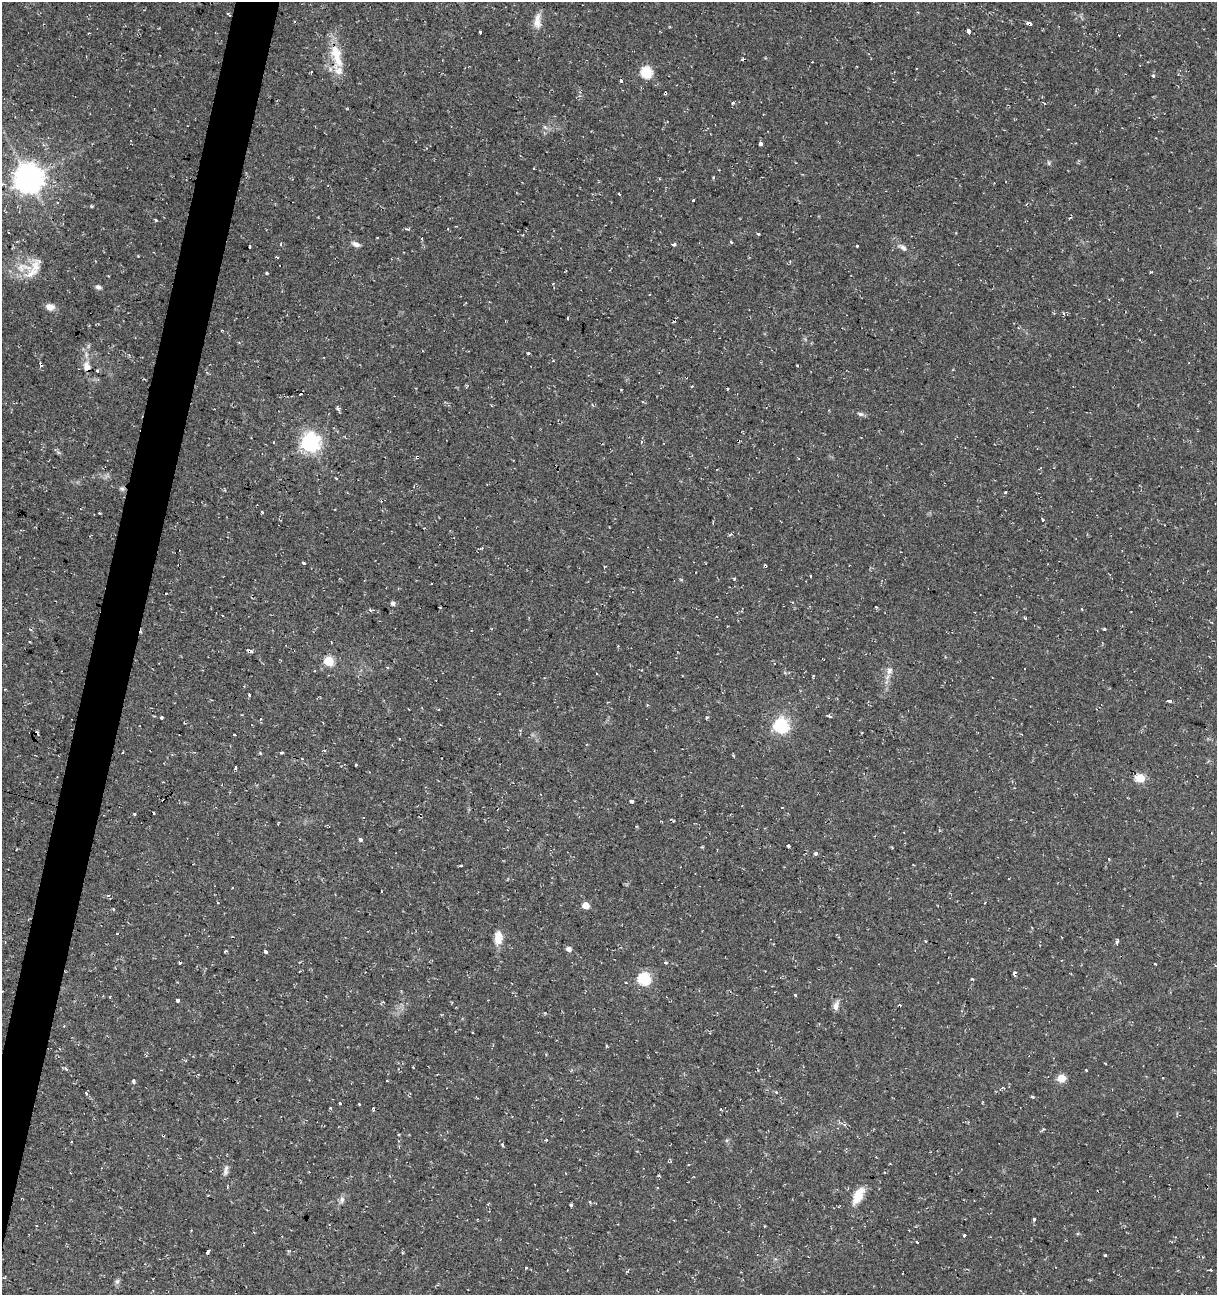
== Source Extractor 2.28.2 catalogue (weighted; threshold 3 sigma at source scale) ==
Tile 7 of 4 x 4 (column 3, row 2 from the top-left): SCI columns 2712-3926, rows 2589-3881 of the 5362 x 5188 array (HDU 1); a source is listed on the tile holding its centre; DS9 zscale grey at full resolution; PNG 1219 x 1297 px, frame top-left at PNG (2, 2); no overlay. Shown black and unused: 3% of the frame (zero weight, under 2 of 3 exposures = <1% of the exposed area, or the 3 px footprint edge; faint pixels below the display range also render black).
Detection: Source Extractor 2.28.2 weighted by HDU 2 'WHT'; one run over the whole footprint, this tile lists its part. Background 0.0395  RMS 0.004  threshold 0.0181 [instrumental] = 3 sigma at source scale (4.5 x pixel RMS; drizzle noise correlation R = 1.50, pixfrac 1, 0.0396/0.0396 arcsec/px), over >= 5 px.
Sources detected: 177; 29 cosmic-ray / hot-pixel residue — not listed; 2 inside a brighter listed object's ellipse — not listed separately; the other 146 listed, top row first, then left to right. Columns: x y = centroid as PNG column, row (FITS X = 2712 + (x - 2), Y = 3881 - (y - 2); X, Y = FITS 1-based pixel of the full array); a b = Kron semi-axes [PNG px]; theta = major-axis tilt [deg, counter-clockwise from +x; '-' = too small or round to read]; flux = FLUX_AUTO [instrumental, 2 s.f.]
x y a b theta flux
918 12 3 2 - 0.31
228 14 6 2 -35 0.4
537 21 22 9 87 3.8
1029 23 4 3 - 2.1
968 31 4 3 - 15
480 32 3 3 - 2.3
336 56 37 13 -77 11
311 72 3 3 - 0.57
647 72 6 6 - 34
1153 76 5 4 - 0.53
665 93 4 3 - 1.3
733 102 4 3 - 0.59
347 108 5 3 - 0.31
760 144 3 3 - 25
43 145 4 3 - 0.49
1049 163 6 4 -71 0.56
28 178 9 9 - 620
2 184 6 4 14 0.73
619 194 3 3 - 1
693 200 3 3 - 0.69
57 203 4 3 - 0.3
91 206 4 3 - 0.41
155 220 3 3 - 1.2
408 229 5 3 - 0.53
758 233 3 3 - 0.96
377 237 3 2 - 0.4
422 239 3 3 - 1.1
731 242 4 3 - 0.52
281 244 4 2 - 0.39
356 244 9 5 -23 1.8
674 244 4 3 - 4.6
857 245 3 3 - 0.55
250 247 4 3 - 1.9
903 247 13 6 -34 1.7
277 257 4 3 - 0.4
35 266 25 12 66 6.1
21 268 13 10 -90 4.8
267 273 3 3 - 0.85
98 287 6 5 - 1.2
50 307 12 8 -13 2.4
528 353 3 3 - 0.56
41 364 4 3 - 2
797 365 4 2 - 0.34
87 366 13 9 -74 2.4
97 371 3 3 - 1.2
300 394 3 3 - 2.6
491 406 3 3 - 0.37
338 408 8 4 -77 0.75
860 414 9 5 -17 1
274 442 3 2 - 0.23
310 442 7 7 - 190
417 457 4 3 - 1.4
122 488 8 5 -46 0.94
1005 492 4 3 - 0.39
262 512 3 3 - 0.68
1043 520 3 3 - 1.1
304 563 4 3 - 1.6
765 566 4 3 - 3.5
604 567 3 2 - 0.38
811 576 3 2 - 0.41
734 578 4 3 - 0.43
432 584 3 3 - 0.74
393 603 5 5 - 1.2
1082 609 3 2 - 0.35
370 610 5 3 - 0.45
1026 619 3 3 - 3.4
1211 622 4 2 - 0.39
1104 629 4 3 - 0.43
248 650 5 3 - 0.63
329 661 6 5 - 17
387 667 4 3 - 0.41
889 671 10 8 67 2.1
813 676 3 2 - 0.33
249 694 3 3 - 2.8
1169 701 4 3 - 5.4
439 709 3 2 - 0.55
829 716 5 3 - 0.78
161 717 3 3 - 0.7
707 717 4 4 - 0.48
260 718 4 4 - 0.6
780 726 7 7 - 48
234 735 3 2 - 0.44
399 739 3 2 - 0.8
324 750 4 3 - 0.46
260 753 4 4 - 0.43
282 753 3 3 - 2
302 759 3 2 - 0.27
356 765 3 2 - 0.43
235 768 3 3 - 2.2
1140 778 6 6 - 11
632 801 3 3 - 2.9
782 807 3 2 - 0.23
135 814 3 3 - 1.9
636 826 5 3 - 0.39
360 839 4 3 - 3
788 846 3 3 - 2.3
816 854 3 3 - 5.8
1109 859 3 3 - 0.38
381 891 3 2 - 0.26
108 896 4 4 - 0.83
218 902 3 2 - 0.41
586 905 5 5 - 6.1
113 909 3 3 - 0.54
498 938 17 9 88 4.8
925 941 3 2 - 0.48
1117 942 5 4 - 0.95
569 949 5 5 - 1.9
226 951 3 3 - 0.87
266 952 3 3 - 2.7
665 963 4 3 - 1.4
1155 964 3 3 - 0.97
1015 973 4 3 - 4.1
644 979 6 6 - 47
972 979 3 3 - 0.81
626 983 3 2 - 0.36
795 995 3 3 - 0.78
177 1000 4 3 - 2
899 1005 3 2 - 0.56
836 1006 13 7 76 2.2
66 1068 4 3 - 1.2
1086 1070 3 3 - 0.86
1061 1078 5 5 - 13
1163 1078 3 2 - 0.39
134 1081 3 3 - 1.4
1000 1090 5 3 - 0.61
777 1092 4 3 - 1
1032 1097 5 3 - 0.6
340 1103 3 3 - 0.47
359 1104 3 2 - 0.62
330 1108 3 3 - 0.63
845 1124 4 4 - 0.65
502 1145 4 3 - 0.51
226 1171 12 6 79 1.8
657 1188 3 3 - 0.36
858 1195 21 10 63 6.5
342 1200 10 6 78 1.4
590 1202 5 3 - 0.36
571 1205 3 3 - 0.68
1034 1219 4 3 - 1.7
964 1235 3 3 - 0.84
917 1242 3 2 - 1.6
208 1252 3 3 - 5.6
1105 1256 3 3 - 2.4
526 1267 3 3 - 1.3
1211 1270 4 3 - 0.45
117 1282 6 6 - 0.91
Overlapping masked pixels (flux is a lower limit): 8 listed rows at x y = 228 14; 1029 23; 336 56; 665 93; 41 364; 417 457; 122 488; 765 566
Isophote crosses this tile's border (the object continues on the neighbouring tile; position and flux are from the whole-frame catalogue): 1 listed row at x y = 2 184
Unlisted compact peaks at least as high as the median listed source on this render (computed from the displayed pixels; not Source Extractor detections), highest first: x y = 1151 272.